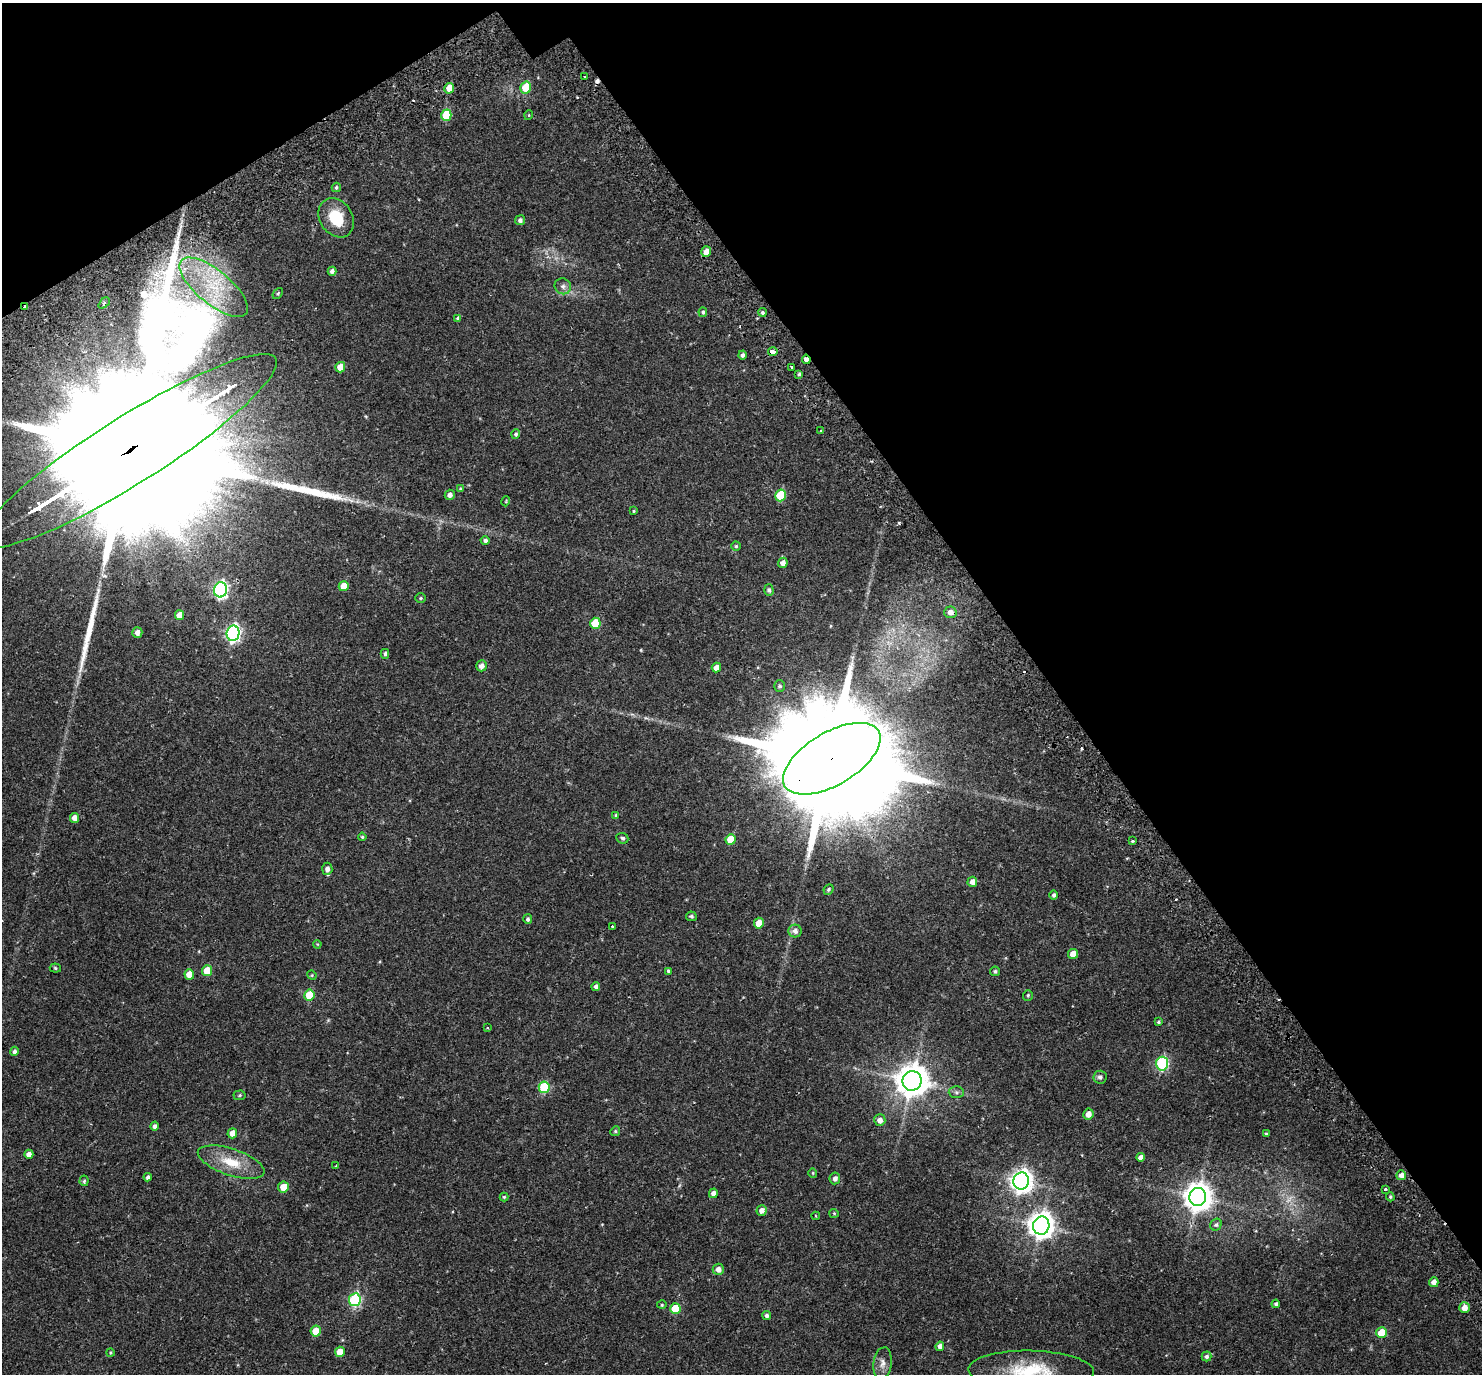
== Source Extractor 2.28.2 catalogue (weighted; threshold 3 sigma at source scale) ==
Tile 3 of 4 x 4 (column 3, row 1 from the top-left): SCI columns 3027-4506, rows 4336-5707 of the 6057 x 5985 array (HDU 1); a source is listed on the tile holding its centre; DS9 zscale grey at full resolution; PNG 1484 x 1376 px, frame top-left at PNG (2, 3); each listed source drawn as its Kron ellipse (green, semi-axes under 4 px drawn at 4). Shown black and unused: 33% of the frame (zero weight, under 2 of 3 exposures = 5% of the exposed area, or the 3 px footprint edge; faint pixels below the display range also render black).
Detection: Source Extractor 2.28.2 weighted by HDU 2 'WHT'; one run over the whole footprint, this tile lists its part. Background 0.106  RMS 0.0059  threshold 0.0263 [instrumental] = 3 sigma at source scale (4.5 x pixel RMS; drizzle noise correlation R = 1.50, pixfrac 1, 0.0396/0.0396 arcsec/px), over >= 5 px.
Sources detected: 135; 1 too faint to see at this stretch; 5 cosmic-ray / hot-pixel residue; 2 long thin detections or spike segments (spike, bleed or trail) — neither listed nor drawn; the other 127 listed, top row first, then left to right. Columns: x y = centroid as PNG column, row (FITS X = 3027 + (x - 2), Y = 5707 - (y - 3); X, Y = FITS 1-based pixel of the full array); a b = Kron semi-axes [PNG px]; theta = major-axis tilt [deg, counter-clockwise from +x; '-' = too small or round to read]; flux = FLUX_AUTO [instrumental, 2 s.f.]
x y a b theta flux
585 77 3 2 - 0.43
449 88 5 5 - 6.1
526 88 6 5 - 13
446 115 6 5 - 18
529 115 5 3 - 0.43
336 187 5 4 - 0.84
336 218 21 16 -58 17
520 220 5 5 - 1.5
706 252 5 5 - 3.4
332 271 4 4 - 1.7
563 286 8 7 - 2
214 287 42 17 -39 29
278 294 6 4 50 0.79
104 303 6 4 43 1.1
25 307 3 2 - 0.95
703 312 5 4 - 0.93
762 312 4 4 - 1.8
458 319 4 4 - 1.5
773 352 5 3 - 4.8
742 355 4 4 - 1.4
806 359 5 3 - 4.2
340 367 5 5 - 7.1
792 367 3 3 - 1.5
799 374 4 4 - 0.8
821 431 3 2 - 0.74
516 434 4 4 - 1.1
129 451 173 33 32 88000
460 489 4 4 - 0.6
450 495 5 5 - 2.2
780 495 6 5 - 21
506 501 5 3 - 0.42
634 511 4 3 - 0.54
485 541 4 4 - 1.4
736 546 4 4 - 0.72
783 563 5 4 - 2.9
344 586 5 5 - 7.4
220 590 7 6 - 130
769 590 5 5 - 1.3
421 598 5 5 - 0.74
950 612 6 5 - 2.8
180 615 5 4 - 5.7
595 623 5 5 - 16
137 632 5 5 - 2.6
233 633 8 6 81 140
385 654 5 4 - 1.3
481 666 5 5 - 3
716 667 5 4 - 3.4
780 686 6 5 - 1.1
832 759 54 26 30 25000
616 815 4 3 - 0.59
74 818 5 4 - 4.2
362 837 4 4 - 0.71
622 838 6 5 - 1
731 840 5 5 - 12
1133 841 3 3 - 1.2
327 869 6 5 - 2.8
972 882 5 5 - 3.3
828 889 5 4 - 0.96
1054 895 4 4 - 1.4
691 916 5 4 - 1
528 919 5 4 - 1.3
759 923 5 5 - 7.9
612 926 3 2 - 0.71
795 931 6 6 - 2.5
317 944 4 3 - 0.42
1073 954 5 4 - 4.9
55 968 5 4 - 0.76
207 971 5 5 - 11
668 971 4 3 - 0.98
995 971 5 5 - 0.96
189 974 5 5 - 6.8
312 975 5 4 - 0.59
596 986 4 4 - 1.8
309 995 5 5 - 15
1028 995 5 5 - 0.83
1158 1022 4 3 - 0.77
487 1028 4 2 - 0.41
14 1051 5 4 - 1.5
1162 1064 7 6 - 57
1100 1077 6 6 - 1.8
912 1081 10 9 - 1000
544 1087 6 5 - 36
956 1092 7 6 - 1.3
240 1095 6 4 3 0.8
1088 1114 5 5 - 3.5
880 1120 6 5 - 3.2
155 1126 4 4 - 1.5
615 1131 5 4 - 0.74
232 1133 5 5 - 4.2
1266 1134 4 3 - 0.68
29 1154 4 4 - 3.5
1141 1157 4 4 - 3.1
231 1162 35 13 -19 15
336 1166 3 3 - 0.53
813 1173 5 4 - 0.54
1401 1175 5 5 - 2.8
148 1177 4 3 - 1.4
835 1178 6 5 - 2.2
84 1181 5 4 - 0.8
1021 1181 8 7 - 360
283 1187 5 5 - 6.7
1385 1189 3 3 - 2.9
713 1193 5 4 - 2.8
504 1197 4 4 - 0.69
1198 1197 9 8 - 690
1390 1197 4 3 - 0.75
762 1210 5 5 - 3.1
834 1213 4 4 - 0.57
816 1216 4 4 - 0.58
1216 1225 6 5 - 1
1041 1226 9 8 - 540
718 1269 6 5 - 3.3
1434 1282 5 4 - 3.3
355 1300 6 6 - 59
1276 1304 4 4 - 1.3
662 1305 5 3 - 0.53
1464 1308 5 5 - 4.4
675 1309 5 5 - 16
767 1315 4 4 - 1.4
316 1331 5 5 - 9.4
1381 1333 5 5 - 14
940 1346 5 4 - 2.8
110 1352 4 3 - 0.56
340 1352 5 5 - 7.5
1206 1356 5 5 - 1.4
882 1363 16 9 82 3.6
1031 1371 63 20 -1 34
Overlapping masked pixels (flux is a lower limit): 5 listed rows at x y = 25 307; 773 352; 806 359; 129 451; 832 759
Isophote crosses this tile's border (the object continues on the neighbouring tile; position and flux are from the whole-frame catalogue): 1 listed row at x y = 1031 1371